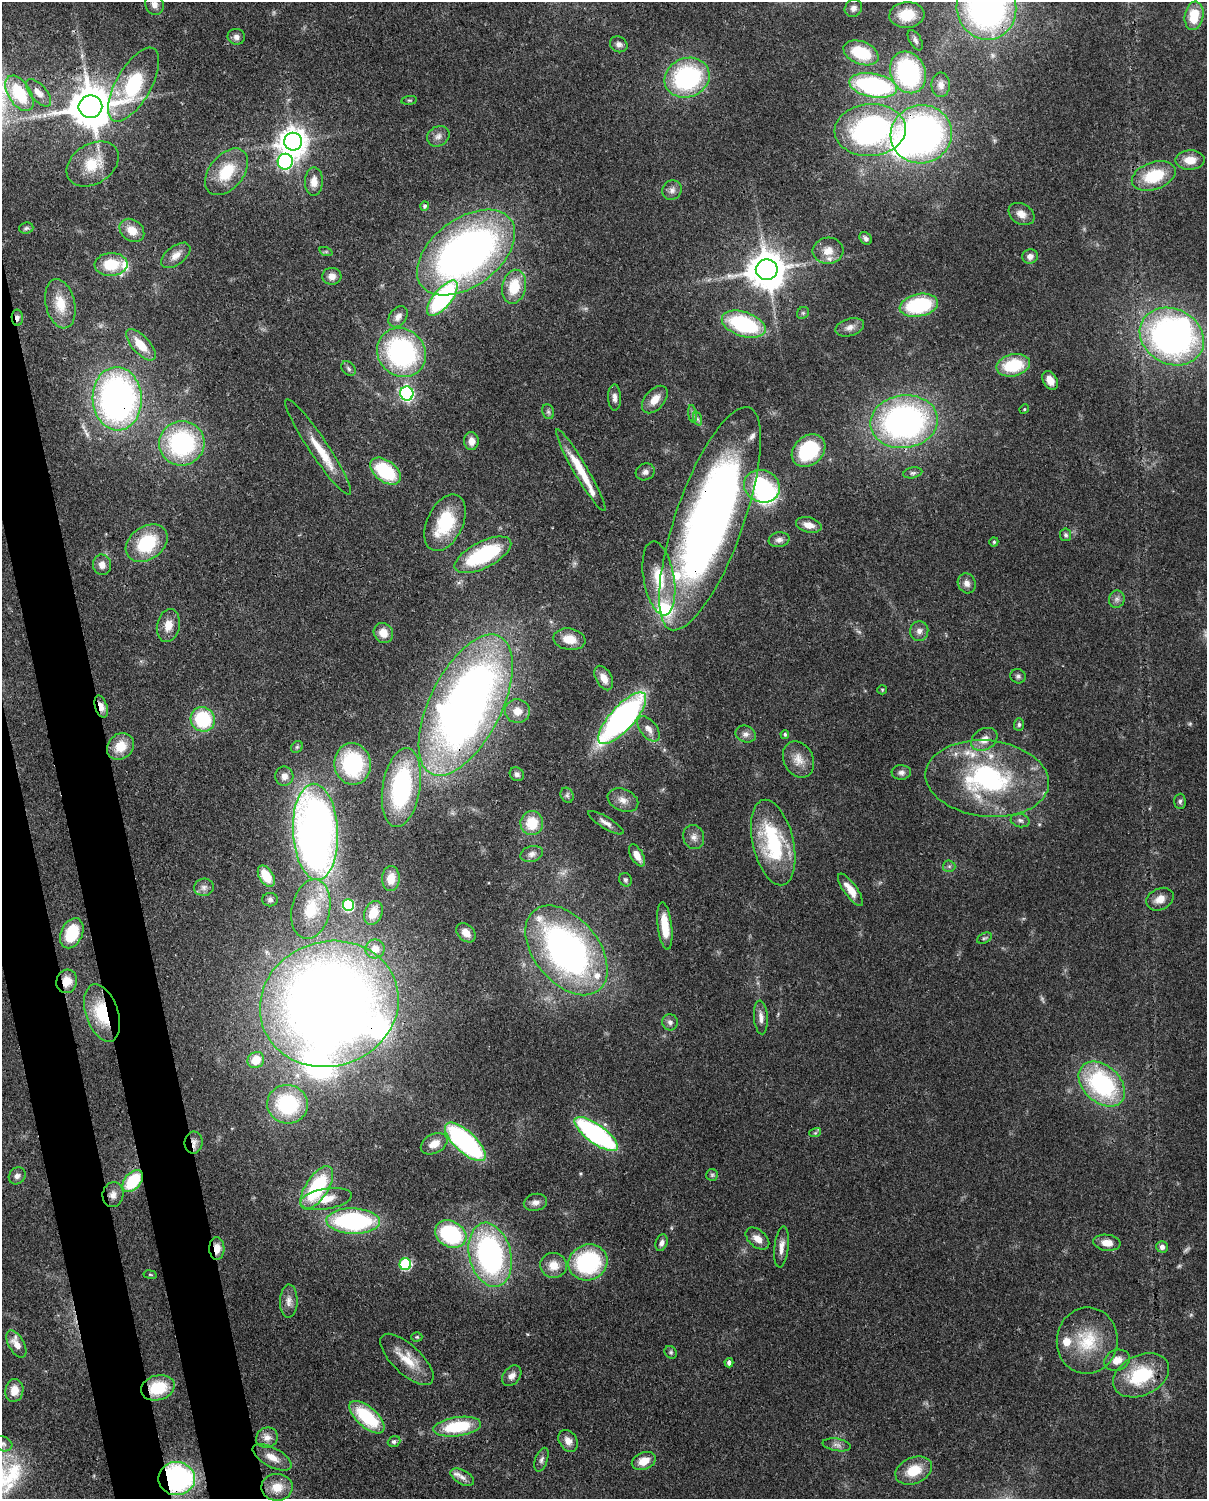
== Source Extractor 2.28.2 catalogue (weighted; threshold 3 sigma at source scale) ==
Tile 7 of 4 x 3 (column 3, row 2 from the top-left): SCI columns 2502-3706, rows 1652-3148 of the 5001 x 4912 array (HDU 1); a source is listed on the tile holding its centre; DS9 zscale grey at full resolution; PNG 1209 x 1501 px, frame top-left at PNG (2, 2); each listed source drawn as its Kron ellipse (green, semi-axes under 4 px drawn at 4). Shown black and unused: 6% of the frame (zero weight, under 3 of 4 exposures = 7% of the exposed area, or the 3 px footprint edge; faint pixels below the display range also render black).
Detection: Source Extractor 2.28.2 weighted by HDU 2 'WHT'; one run over the whole footprint, this tile lists its part. Background 0.114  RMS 0.0043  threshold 0.0195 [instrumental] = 3 sigma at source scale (4.5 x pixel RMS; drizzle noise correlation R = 1.50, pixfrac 1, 0.05/0.05 arcsec/px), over >= 5 px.
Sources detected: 226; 5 too faint to see at this stretch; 6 inside a brighter object's white glare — neither listed nor drawn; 15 inside a brighter listed object's ellipse — not listed separately; the other 200 listed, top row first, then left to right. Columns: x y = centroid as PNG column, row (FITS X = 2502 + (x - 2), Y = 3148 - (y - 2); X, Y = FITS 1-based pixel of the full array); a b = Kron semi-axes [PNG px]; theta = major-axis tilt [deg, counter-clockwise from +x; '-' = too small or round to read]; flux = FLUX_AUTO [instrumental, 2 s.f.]
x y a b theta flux
154 5 10 9 - 2.9
986 7 33 29 -79 170
853 8 9 8 - 2.1
907 15 17 13 4 13
1194 16 14 9 81 12
236 37 9 8 - 1.9
915 40 11 6 -61 1.5
619 44 9 7 -25 1.9
861 53 18 11 -22 19
908 72 21 17 -67 54
687 78 23 19 22 60
133 85 41 17 60 40
873 85 24 12 -11 68
941 85 12 9 -89 2.6
19 93 20 11 -58 22
38 93 16 8 -49 3.5
409 100 8 4 7 0.68
90 107 12 11 - 1700
870 130 35 26 4 110
921 134 31 29 16 180
438 136 12 9 29 2.6
293 142 9 9 - 560
1190 160 14 9 1 6.6
285 162 8 7 - 97
93 164 28 20 32 13
226 172 27 17 51 17
1154 176 23 13 18 19
314 181 14 9 88 4.2
672 190 10 9 - 2.2
425 206 5 4 - 0.87
1021 214 14 10 -31 4
26 228 7 5 6 0.87
132 230 13 10 -37 6.1
866 238 7 5 -48 1.2
828 251 15 13 5 5.2
326 252 7 4 -19 0.62
466 253 56 33 37 230
176 255 17 9 38 4
1030 256 8 7 - 2.2
111 264 16 11 3 15
767 270 11 10 - 1300
332 276 9 8 - 3.1
514 287 17 12 78 12
442 298 21 9 51 66
60 304 25 14 -77 11
919 305 19 11 11 37
803 313 6 5 - 0.79
398 317 12 8 53 2.8
17 318 8 5 -88 1.8
744 324 23 12 -18 46
850 327 15 8 17 3.1
1172 337 33 27 -28 170
141 345 20 8 -47 9
401 352 26 23 -45 73
1013 365 17 11 13 20
349 369 8 6 -48 1.1
1050 380 10 7 -60 3.5
407 393 7 6 - 92
615 398 13 6 -89 2.1
117 399 32 24 -88 170
655 399 16 9 50 5.3
1024 409 5 4 - 0.5
548 412 7 5 -69 1
692 414 9 4 -82 1
698 419 7 4 -70 0.93
904 422 34 26 8 150
471 441 9 7 -86 3.4
182 443 23 22 - 59
318 447 57 9 -56 11
808 451 18 14 41 28
581 470 47 7 -60 14
385 471 17 10 -37 26
645 472 10 8 27 2
913 473 9 5 11 1.1
762 486 18 16 -22 41
710 519 118 34 71 330
445 523 30 18 65 24
809 525 13 7 -14 4.2
1066 535 6 5 - 1.1
779 540 10 7 9 2
994 542 4 4 - 0.66
147 543 23 16 35 26
483 555 31 13 27 38
102 565 10 9 - 3
659 578 37 15 -80 14
967 583 10 8 -63 2.6
1117 599 9 8 - 1.7
168 625 16 11 79 5.5
919 631 10 9 - 2.4
383 633 10 9 - 5.4
569 639 16 10 -9 7.1
1018 676 8 7 - 1.2
604 678 13 8 -62 4.5
882 690 5 4 - 0.49
466 705 77 36 63 350
101 706 11 6 -72 4.1
517 711 12 12 - 5.3
622 718 33 12 48 140
203 719 12 12 - 29
1019 724 6 5 - 0.94
648 729 15 8 -52 3.3
746 734 10 8 -22 2.2
785 734 4 4 - 0.66
984 739 14 10 33 4.7
120 746 14 12 43 9.2
297 747 6 5 - 0.84
798 759 19 14 -63 5.7
353 764 21 18 -81 37
901 772 9 7 2 1.7
517 774 7 6 - 1.5
284 776 9 9 - 3.4
987 779 62 38 -6 75
401 788 40 19 81 53
567 795 8 6 -64 1.1
623 800 16 10 -23 3.9
1180 801 7 5 88 1
1020 820 9 6 -15 1.5
532 823 12 11 - 11
606 823 20 6 -31 2.7
315 832 48 22 -87 330
694 837 12 10 -71 2.9
773 842 44 20 -77 42
532 854 11 8 16 2.3
637 855 12 6 -61 4.3
949 866 6 6 - 0.9
266 876 12 7 -59 12
391 879 12 9 89 5.2
625 880 7 6 - 1.1
204 887 10 8 10 2.1
850 890 19 6 -54 6.1
1160 899 14 10 27 4.7
270 900 8 6 0 1.3
348 905 6 5 - 39
311 909 30 19 78 16
373 913 12 9 67 5.8
665 926 24 7 -83 9.9
72 933 16 10 65 17
466 933 11 8 -46 4.7
984 938 8 5 26 0.86
375 949 10 9 - 4.3
566 950 51 32 -51 170
67 981 12 10 73 6.5
329 1004 70 62 19 590
102 1013 30 16 -71 22
761 1017 17 7 -86 2.8
670 1022 8 7 - 1.9
256 1060 9 7 35 6.9
1102 1084 26 18 -42 57
287 1104 20 19 - 38
815 1133 6 4 18 0.68
596 1134 26 9 -36 88
194 1142 11 9 83 2.8
465 1142 26 10 -43 84
434 1144 14 9 27 5.5
712 1175 6 6 - 0.85
17 1176 9 7 46 1.9
133 1181 12 8 49 22
317 1188 24 11 57 38
113 1195 12 10 80 3.2
326 1199 26 10 10 8.1
535 1202 12 8 13 2.5
353 1221 27 12 -2 67
451 1234 16 13 -28 45
757 1239 14 8 -40 3.6
661 1243 8 5 70 1.7
1107 1243 14 8 -8 4.7
781 1247 20 7 84 3.7
1162 1247 6 5 - 2.1
217 1248 11 7 -89 4.9
490 1255 32 21 -77 100
588 1262 20 18 22 47
405 1264 6 6 - 44
554 1265 13 12 - 6.3
150 1275 7 3 -9 0.46
289 1301 16 9 88 3.4
417 1337 5 4 - 0.58
1087 1341 33 30 84 22
16 1344 15 8 -61 5.1
671 1352 7 5 -46 0.89
407 1359 34 14 -43 11
1117 1360 13 10 20 4.7
729 1363 4 4 - 1.6
1141 1375 29 20 26 26
512 1376 11 8 51 2.7
158 1388 17 12 16 17
14 1390 11 9 81 5.4
367 1417 21 10 -41 26
457 1427 24 9 8 25
267 1438 11 10 - 3.5
394 1441 6 5 - 1.3
568 1441 12 8 -57 3.5
3 1444 10 7 -18 1.6
837 1445 14 6 -9 2.2
272 1457 21 9 -28 5.4
541 1460 12 6 70 1.5
644 1461 12 8 23 6.3
914 1471 19 13 23 11
462 1477 13 7 -30 2.5
177 1478 18 16 -7 84
277 1487 16 13 2 7.7
Overlapping masked pixels (flux is a lower limit): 19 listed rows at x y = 986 7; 90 107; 921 134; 17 318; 117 399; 710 519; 483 555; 466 705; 101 706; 987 779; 67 981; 329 1004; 102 1013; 596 1134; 194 1142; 133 1181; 217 1248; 158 1388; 177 1478
Isophote crosses this tile's border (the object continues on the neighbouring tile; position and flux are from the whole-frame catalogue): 3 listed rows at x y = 986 7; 19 93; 3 1444